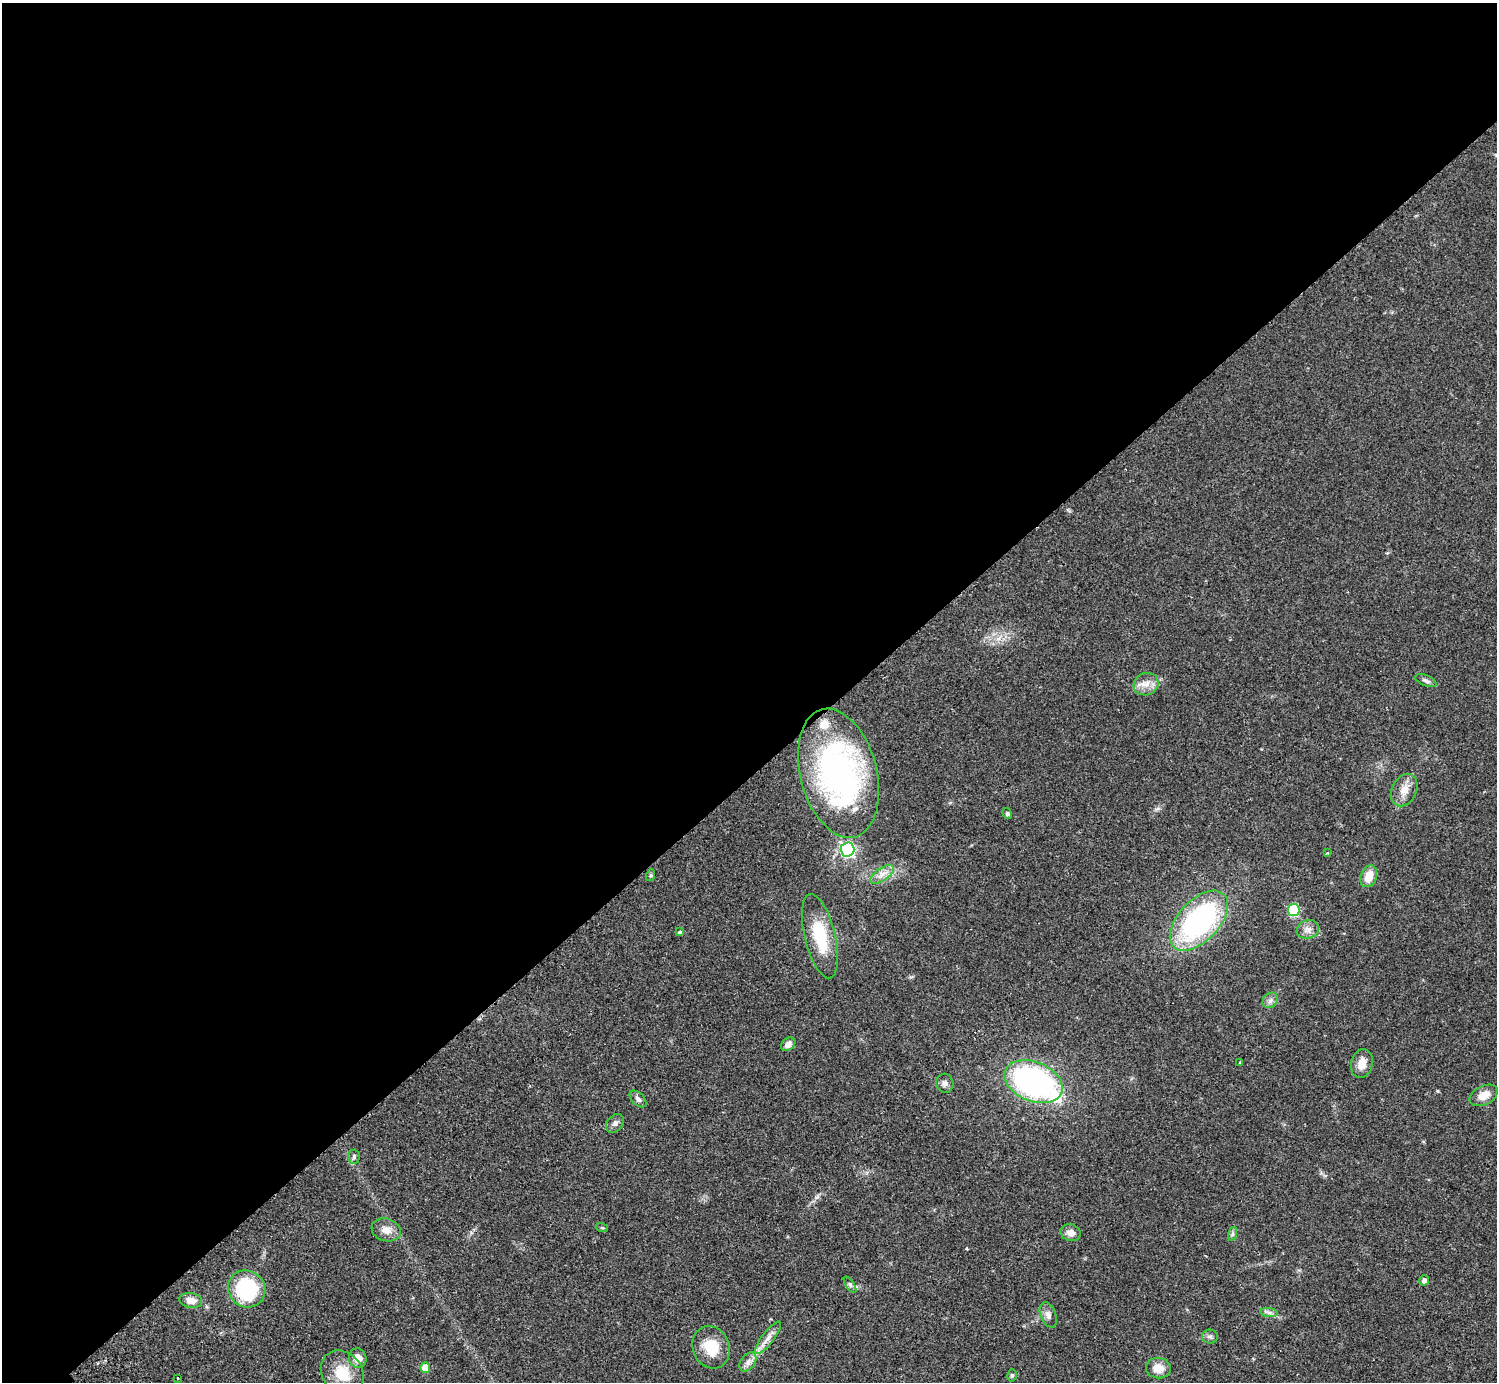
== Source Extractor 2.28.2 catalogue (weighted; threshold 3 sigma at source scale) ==
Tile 2 of 4 x 4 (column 2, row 1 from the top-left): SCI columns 1542-3036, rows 4482-5861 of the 6070 x 6064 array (HDU 1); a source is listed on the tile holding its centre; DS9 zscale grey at full resolution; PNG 1499 x 1384 px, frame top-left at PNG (2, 3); each listed source drawn as its Kron ellipse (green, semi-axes under 4 px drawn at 4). Shown black and unused: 56% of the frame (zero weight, under 2 of 3 exposures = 3% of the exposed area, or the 3 px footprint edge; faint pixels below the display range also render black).
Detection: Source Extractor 2.28.2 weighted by HDU 2 'WHT'; one run over the whole footprint, this tile lists its part. Background 0.061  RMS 0.0072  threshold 0.0325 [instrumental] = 3 sigma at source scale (4.5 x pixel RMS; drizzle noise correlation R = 1.50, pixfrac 1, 0.05/0.05 arcsec/px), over >= 5 px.
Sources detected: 48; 3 inside a brighter listed object's ellipse — not listed separately; the other 45 listed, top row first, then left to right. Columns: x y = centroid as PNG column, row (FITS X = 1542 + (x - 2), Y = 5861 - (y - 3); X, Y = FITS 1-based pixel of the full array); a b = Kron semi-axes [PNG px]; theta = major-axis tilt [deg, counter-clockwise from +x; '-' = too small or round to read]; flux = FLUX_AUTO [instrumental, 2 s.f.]
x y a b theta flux
1426 681 11 5 -22 2.1
1146 684 13 11 18 6.4
838 773 66 38 -75 190
1404 790 17 12 64 7.8
1007 813 5 4 - 1
847 850 7 7 - 150
1327 853 3 2 - 0.59
882 874 13 6 34 4.8
651 875 6 4 71 0.86
1369 876 11 8 68 9.4
1294 910 6 5 - 50
1199 921 36 20 47 130
1308 929 11 9 20 4.2
679 932 3 3 - 6.1
820 936 43 15 -76 31
1270 1000 8 7 - 2.6
788 1044 8 6 41 3.8
1240 1062 3 2 - 0.78
1362 1063 14 10 75 7.2
1033 1082 30 19 -22 170
945 1083 9 8 - 2.8
1484 1095 15 9 27 6.5
638 1099 10 6 -45 2.4
615 1123 10 7 48 2.5
354 1157 7 5 88 1.6
602 1228 6 4 -18 0.8
386 1230 15 11 -18 6.3
1071 1233 10 8 -17 4.3
1232 1234 7 4 71 1.3
1424 1280 5 5 - 2.5
850 1285 9 3 -56 1.3
247 1289 19 18 - 53
191 1300 11 7 -9 6.1
1269 1313 9 4 -8 1.9
1048 1315 13 7 -69 3.7
1210 1336 8 7 - 2
768 1338 20 6 52 5.3
711 1347 22 18 -68 18
358 1358 10 9 - 6.5
748 1362 11 7 52 3.4
425 1368 5 5 - 11
1158 1368 12 10 -8 8.3
342 1373 24 20 -51 18
1012 1375 6 4 75 1.2
177 1378 3 2 - 1.1